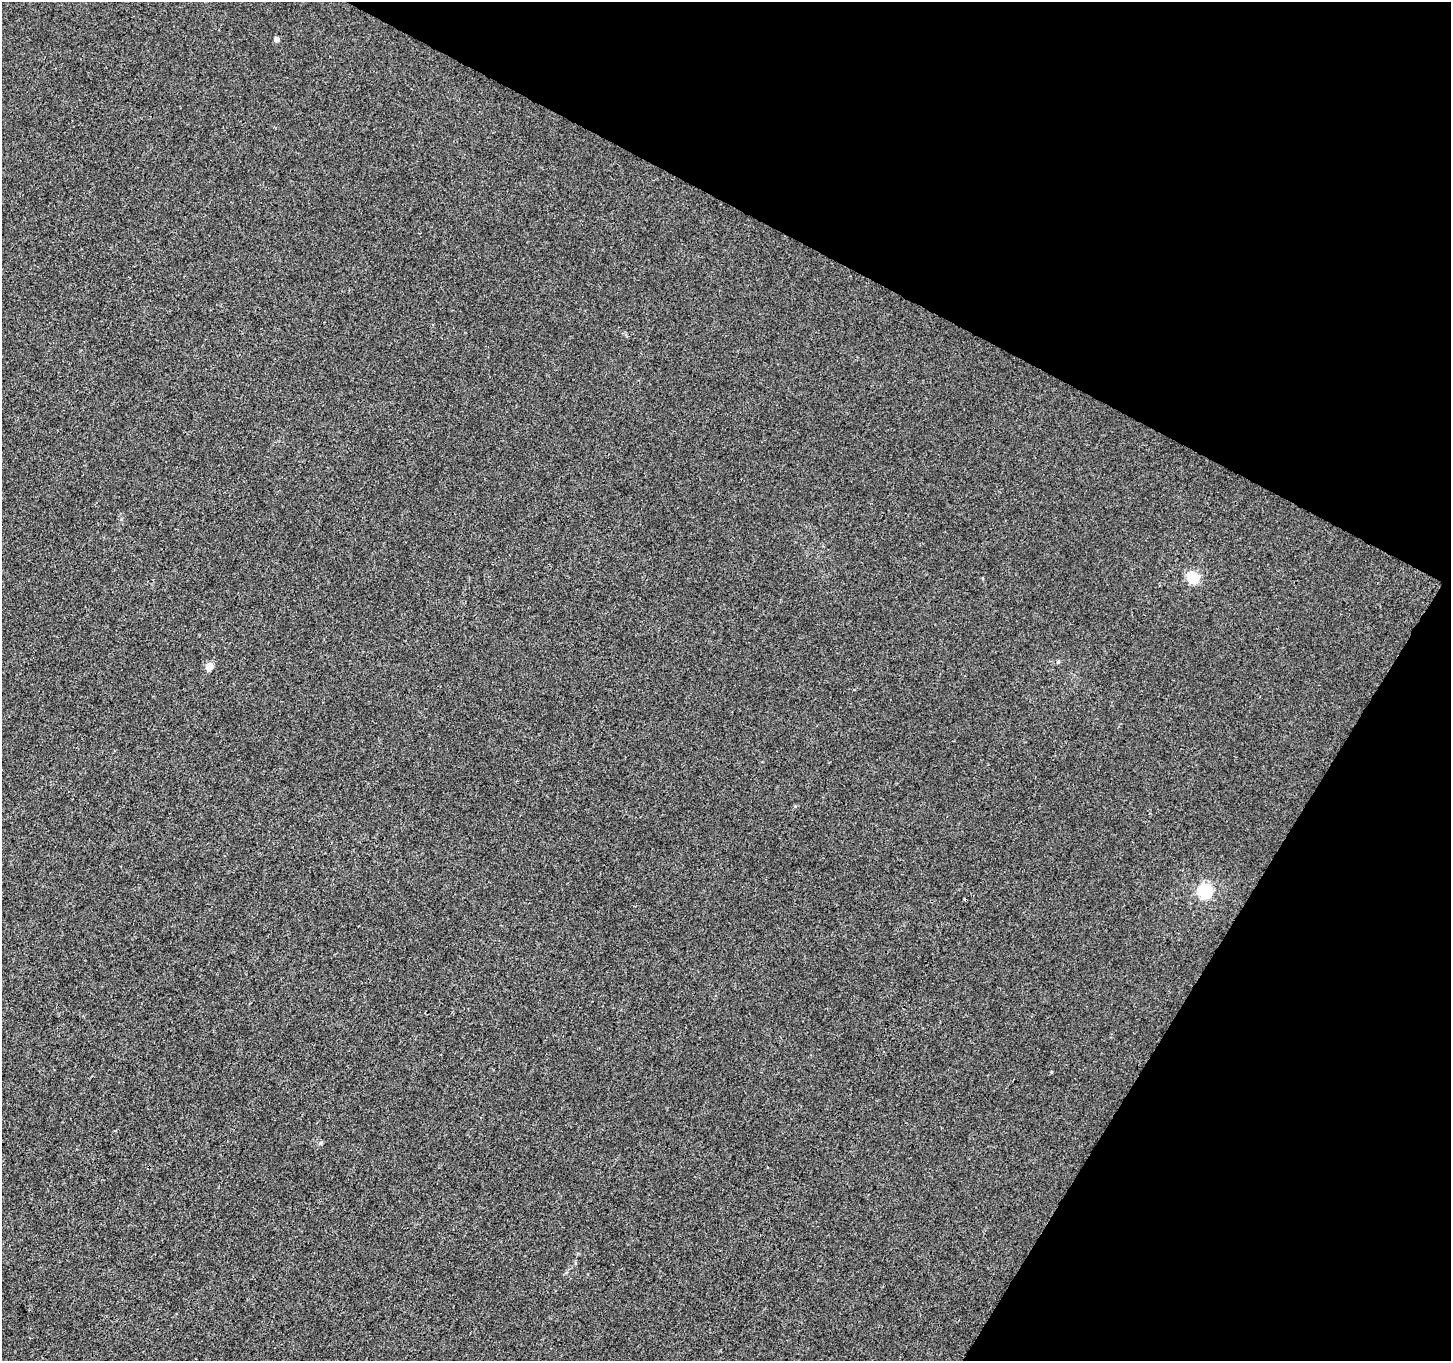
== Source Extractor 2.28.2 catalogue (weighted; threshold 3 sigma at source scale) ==
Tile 8 of 4 x 4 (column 4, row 2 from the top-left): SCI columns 4357-5805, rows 2981-4339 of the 5805 x 5894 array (HDU 1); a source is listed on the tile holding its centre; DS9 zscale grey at full resolution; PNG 1453 x 1363 px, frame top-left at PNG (2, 2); no overlay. Shown black and unused: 26% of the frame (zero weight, under 3 of 4 exposures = <1% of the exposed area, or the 3 px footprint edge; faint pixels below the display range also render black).
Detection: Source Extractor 2.28.2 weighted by HDU 2 'WHT'; one run over the whole footprint, this tile lists its part. Background 0.00215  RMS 0.0029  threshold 0.0131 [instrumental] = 3 sigma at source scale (4.5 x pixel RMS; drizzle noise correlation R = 1.50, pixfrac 1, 0.0396/0.0396 arcsec/px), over >= 5 px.
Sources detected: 7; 1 cosmic-ray / hot-pixel residue — not listed; the other 6 listed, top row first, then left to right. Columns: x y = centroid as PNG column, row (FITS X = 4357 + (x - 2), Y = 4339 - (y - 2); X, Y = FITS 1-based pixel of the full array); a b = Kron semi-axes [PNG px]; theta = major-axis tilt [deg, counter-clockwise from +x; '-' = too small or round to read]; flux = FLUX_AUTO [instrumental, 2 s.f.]
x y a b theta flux
277 39 4 4 - 1.6
1193 577 6 5 - 29
1058 662 5 4 - 0.33
209 667 5 5 - 5.3
1204 891 6 6 - 55
1051 1072 5 3 - 0.23